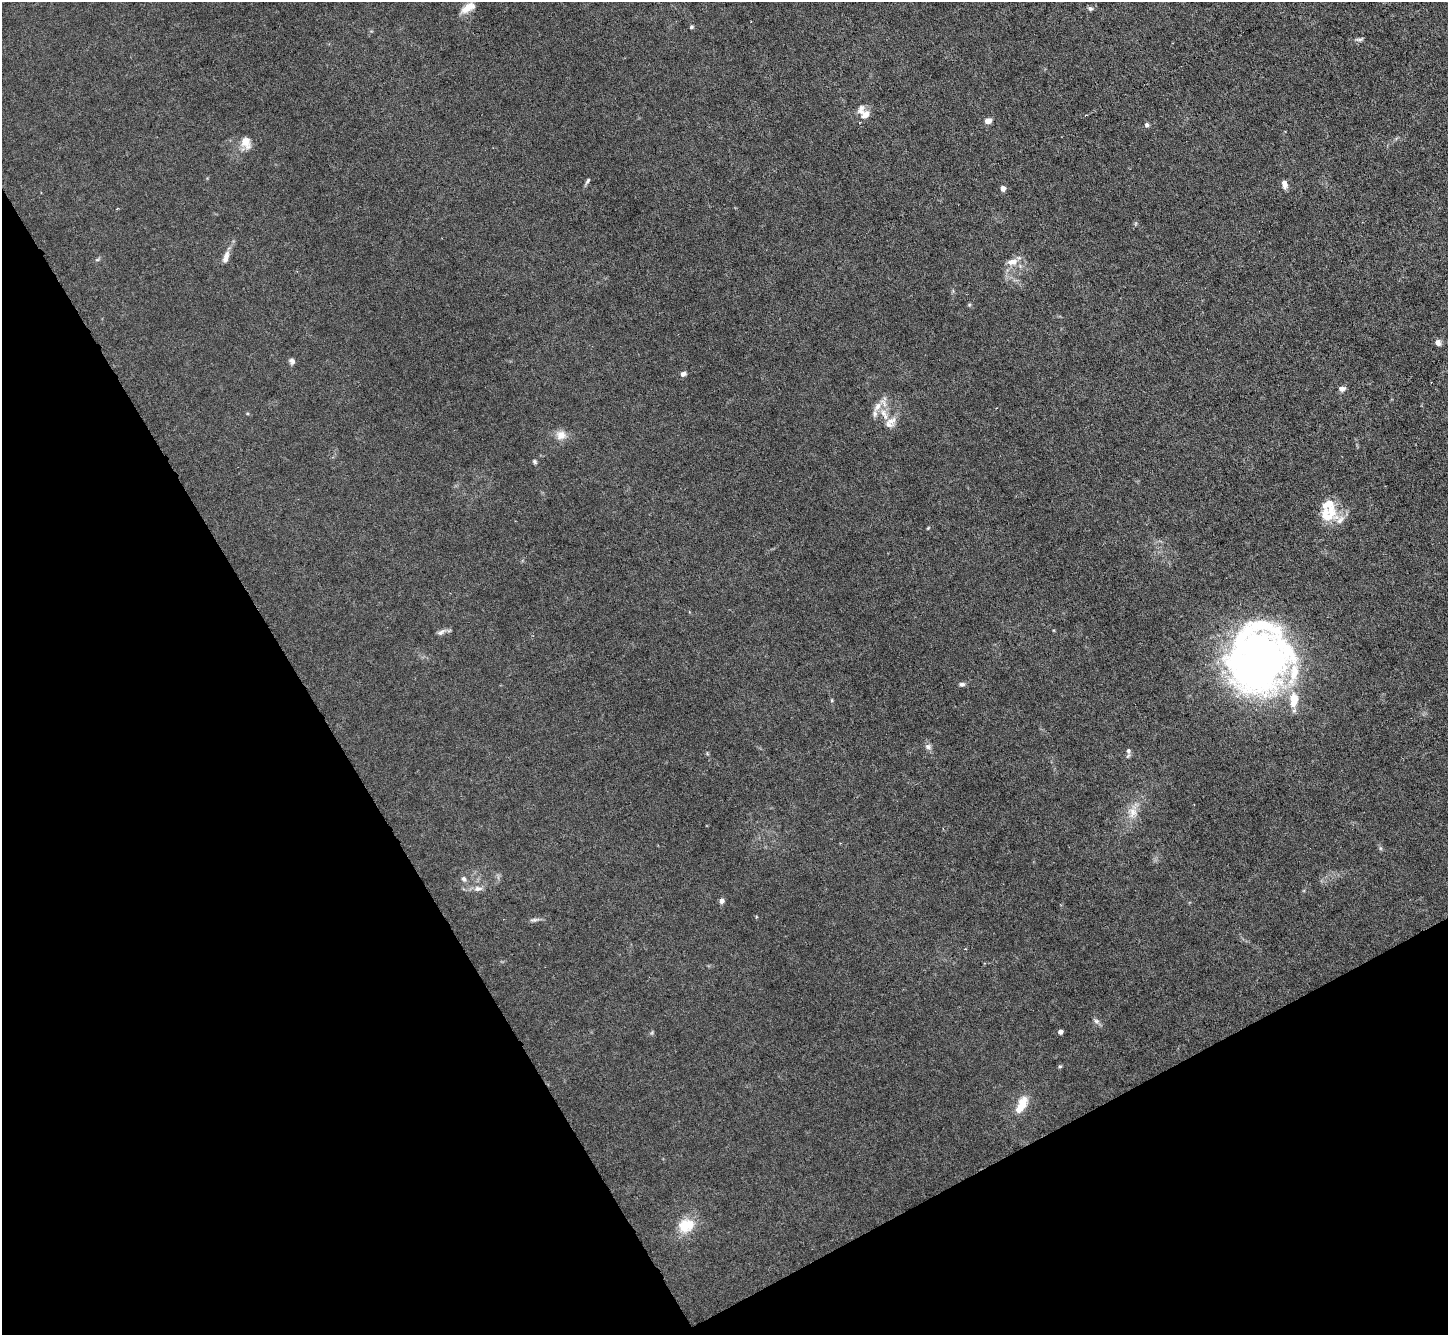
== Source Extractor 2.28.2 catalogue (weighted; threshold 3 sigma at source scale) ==
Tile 14 of 4 x 4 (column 2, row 4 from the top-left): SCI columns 1447-2892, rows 153-1485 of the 5785 x 5774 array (HDU 1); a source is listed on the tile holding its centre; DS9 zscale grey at full resolution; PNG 1450 x 1337 px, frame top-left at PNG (2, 2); no overlay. Shown black and unused: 29% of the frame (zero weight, under 3 of 6 exposures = <1% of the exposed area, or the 3 px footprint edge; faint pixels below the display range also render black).
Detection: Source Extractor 2.28.2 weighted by HDU 2 'WHT'; one run over the whole footprint, this tile lists its part. Background 0.0256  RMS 0.0028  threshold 0.0115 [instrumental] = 3 sigma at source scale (4.09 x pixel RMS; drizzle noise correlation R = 1.36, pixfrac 0.8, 0.05/0.05 arcsec/px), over >= 5 px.
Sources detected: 52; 2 inside a brighter object's white glare — not listed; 7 inside a brighter listed object's ellipse — not listed separately; the other 43 listed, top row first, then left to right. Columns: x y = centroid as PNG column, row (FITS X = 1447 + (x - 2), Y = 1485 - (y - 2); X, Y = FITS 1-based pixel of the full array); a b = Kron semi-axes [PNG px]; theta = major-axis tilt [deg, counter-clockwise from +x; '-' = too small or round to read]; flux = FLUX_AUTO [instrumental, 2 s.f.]
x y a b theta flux
468 8 17 8 33 4
1090 8 7 5 -4 0.7
691 27 4 4 - 0.46
1359 39 11 5 8 0.66
866 115 13 9 39 2.2
988 121 6 5 - 2.1
1147 125 6 6 - 0.64
246 143 16 12 -67 3.2
587 181 10 4 57 0.59
1285 184 9 6 -75 1.5
1003 188 6 5 - 1.2
226 257 16 7 75 2
97 260 6 4 19 0.4
1012 262 16 9 8 2.7
969 305 5 5 - 0.35
1438 343 8 7 - 1.2
292 361 7 6 - 0.91
683 374 8 6 21 0.86
1342 389 9 7 5 1
877 406 17 8 52 2.6
883 413 11 10 - 2.5
891 421 15 10 16 2.4
561 435 13 12 - 2.7
535 462 6 5 - 0.47
1331 511 27 14 -63 6.1
928 528 6 3 45 0.25
441 632 15 6 32 1.1
1262 662 55 47 -47 200
962 684 8 5 1 0.75
832 700 6 3 73 0.28
928 747 9 7 -18 0.99
1128 751 9 6 -87 0.91
1132 813 17 12 77 3.6
1380 848 7 4 -71 0.43
464 879 8 6 -61 0.74
478 889 12 7 3 1.5
722 901 6 5 - 1
534 920 15 4 5 0.9
1096 1021 8 6 -30 0.87
1060 1032 4 4 - 1.3
1060 1066 5 4 - 0.38
1021 1105 20 9 62 6
686 1225 21 16 24 7.2